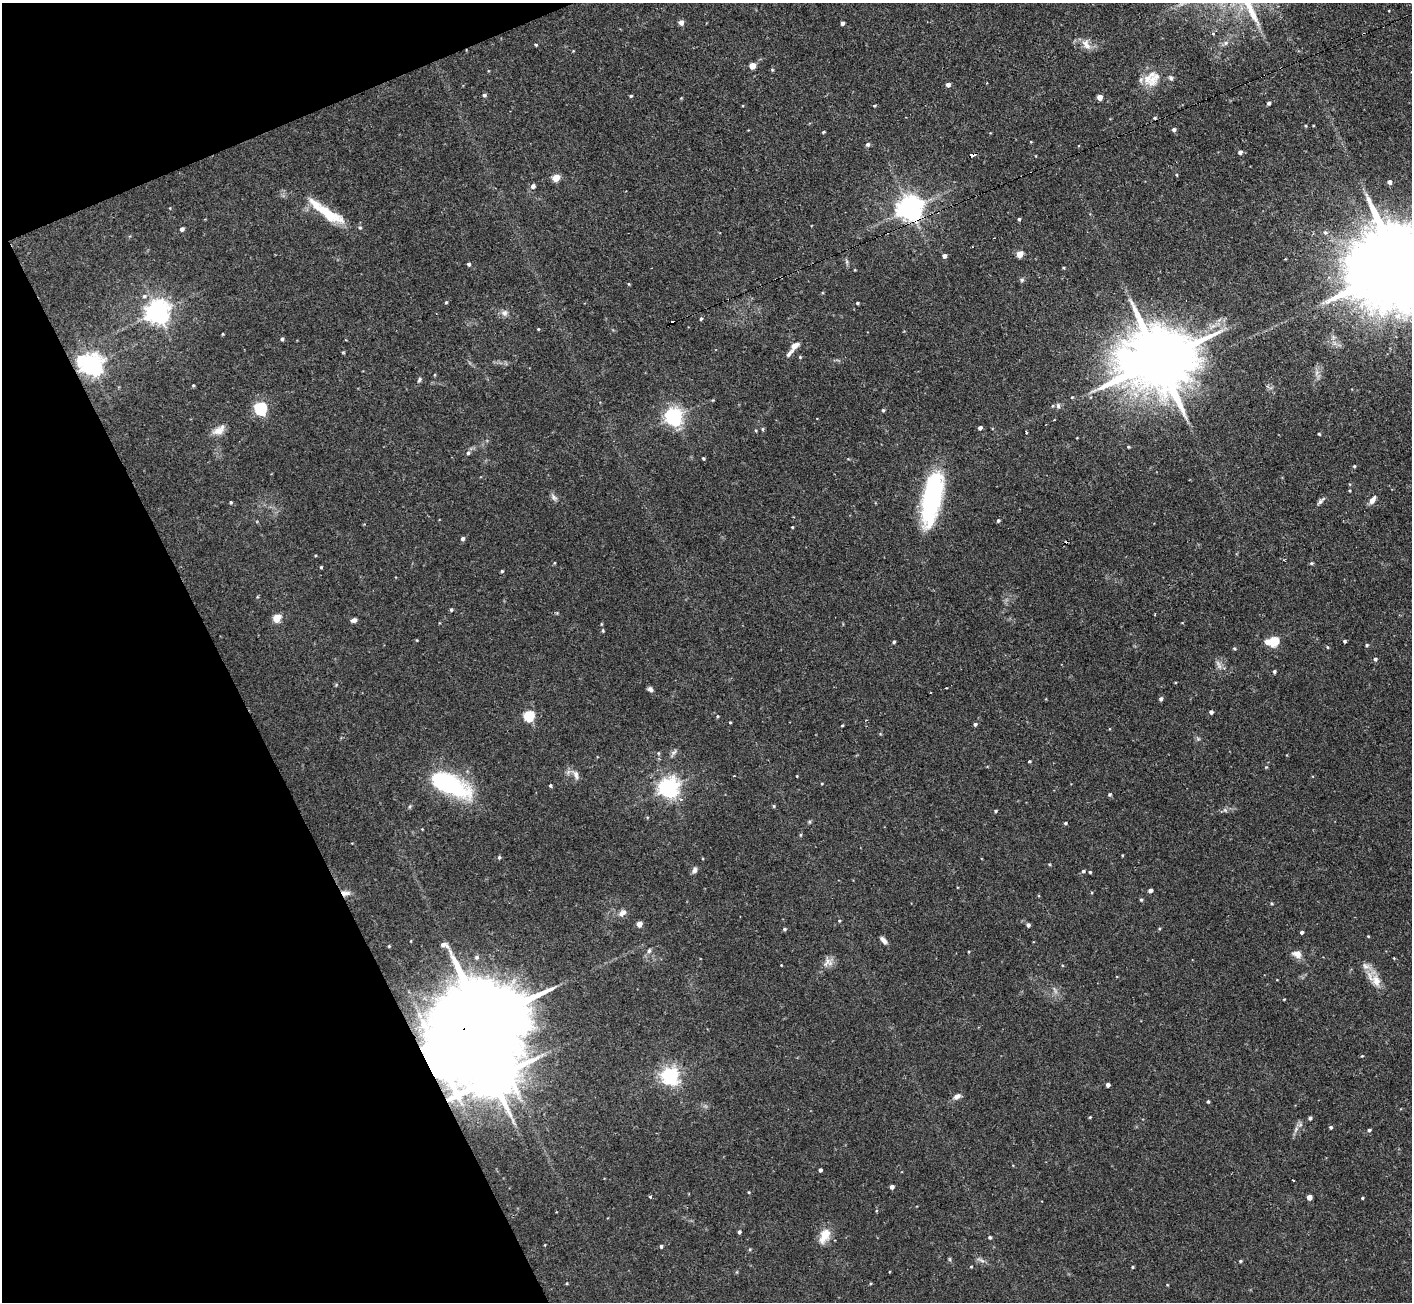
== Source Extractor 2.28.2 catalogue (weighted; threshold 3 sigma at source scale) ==
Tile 5 of 4 x 4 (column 1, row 2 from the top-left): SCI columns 1-1410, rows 2745-4044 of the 5641 x 5624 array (HDU 1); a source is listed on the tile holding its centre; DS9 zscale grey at full resolution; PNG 1414 x 1304 px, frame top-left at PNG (2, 3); no overlay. Shown black and unused: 20% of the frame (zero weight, under 2 of 3 exposures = <1% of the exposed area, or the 3 px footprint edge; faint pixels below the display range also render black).
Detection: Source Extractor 2.28.2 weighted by HDU 2 'WHT'; one run over the whole footprint, this tile lists its part. Background 0.094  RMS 0.0058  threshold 0.0261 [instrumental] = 3 sigma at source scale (4.5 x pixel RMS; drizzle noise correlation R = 1.50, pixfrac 1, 0.05/0.05 arcsec/px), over >= 5 px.
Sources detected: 192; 4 inside a brighter object's white glare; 4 cosmic-ray / hot-pixel residue — not listed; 5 inside a brighter listed object's ellipse — not listed separately; the other 179 listed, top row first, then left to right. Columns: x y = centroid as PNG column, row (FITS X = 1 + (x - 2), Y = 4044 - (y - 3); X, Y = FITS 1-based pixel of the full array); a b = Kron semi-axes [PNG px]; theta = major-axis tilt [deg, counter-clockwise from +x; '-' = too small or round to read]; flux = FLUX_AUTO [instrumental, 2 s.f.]
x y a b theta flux
681 22 5 5 - 2.8
842 23 4 3 - 1.7
1213 33 3 3 - 3.2
1226 43 8 6 1 1.7
536 45 3 3 - 0.71
1086 45 14 8 -55 4.5
752 66 5 4 - 7.5
772 70 5 4 - 0.63
1171 78 7 6 - 1.4
1153 79 26 13 52 10
986 83 3 2 - 0.74
948 85 4 4 - 2.6
484 95 5 4 - 1.2
631 96 4 3 - 0.67
1099 97 4 4 - 4.9
681 98 4 4 - 0.45
1269 103 4 4 - 1.4
874 106 4 4 - 0.57
1305 126 4 4 - 0.61
1174 129 5 4 - 1.5
823 132 4 3 - 0.61
1031 142 4 3 - 0.42
868 145 5 5 - 1.4
1240 152 4 4 - 1.9
972 155 6 3 11 5
1176 175 4 3 - 0.49
556 178 5 4 - 13
1389 182 4 4 - 2
533 186 5 5 - 2.1
910 208 8 7 - 610
329 216 41 15 -20 18
1019 219 4 3 - 0.81
182 229 4 4 - 1.7
1325 232 7 6 - 1.5
1020 254 5 4 - 10
944 256 4 4 - 1.9
847 262 7 4 -72 1
469 264 4 4 - 1.2
1398 267 39 19 20 16000
1063 268 4 3 - 0.6
1022 280 6 5 - 1
629 284 5 3 - 0.52
144 296 6 5 - 1.3
446 302 4 4 - 0.62
857 303 3 3 - 0.69
157 312 8 7 - 500
504 313 9 9 - 2.5
1398 316 10 9 - 4.8
701 319 4 4 - 0.86
538 329 3 3 - 0.51
222 334 4 3 - 0.51
282 339 4 4 - 1.1
794 346 10 6 45 4.5
789 354 11 5 50 1.8
800 357 4 4 - 0.63
1158 360 22 16 18 6600
91 364 7 7 - 430
419 380 8 4 61 1.1
193 385 4 4 - 0.63
1072 397 4 3 - 0.47
713 400 5 3 - 0.48
1058 406 7 5 -86 1.5
260 408 6 6 - 80
883 410 4 4 - 0.73
674 416 6 6 - 230
980 428 5 4 - 1.7
762 429 5 3 - 0.67
219 431 16 10 25 5.2
1027 432 3 2 - 0.87
1319 434 4 3 - 0.53
1128 447 4 3 - 0.62
468 453 6 5 - 1.4
703 458 3 3 - 0.72
1354 466 4 3 - 0.66
1349 490 3 3 - 0.54
554 497 10 6 -45 1.9
931 497 60 20 78 66
1372 500 10 6 55 3.3
1321 501 13 4 45 1.7
231 502 4 4 - 0.71
998 521 4 4 - 0.9
792 527 3 3 - 0.5
463 538 4 4 - 1.5
1311 563 5 4 - 0.82
321 567 3 3 - 0.64
502 571 3 3 - 0.68
451 610 4 4 - 0.7
277 618 5 5 - 18
354 620 6 5 - 2.1
601 624 5 3 - 0.48
603 631 5 4 - 0.57
417 640 4 3 - 0.44
1273 641 5 5 - 34
1344 641 4 3 - 0.94
894 642 4 3 - 0.91
1267 642 5 5 - 5.5
1367 645 4 3 - 0.79
1327 647 4 4 - 0.56
1234 648 5 4 - 0.75
1375 659 5 4 - 1.2
1219 665 14 4 -59 2.2
1274 671 4 4 - 1
650 689 7 5 -25 1.6
1161 699 5 4 - 1.4
1211 712 4 4 - 1.6
529 716 5 5 - 49
717 716 4 4 - 0.6
730 722 3 2 - 0.49
975 724 4 4 - 0.98
842 726 4 3 - 0.48
674 752 11 5 43 1.7
658 753 5 3 - 0.61
1029 761 3 2 - 0.55
1266 767 4 4 - 0.51
576 775 14 7 -69 3
822 783 4 3 - 0.5
450 785 49 20 -26 59
550 785 4 4 - 0.87
669 787 7 7 - 350
1109 794 4 4 - 0.86
681 799 5 4 - 1.3
774 806 4 4 - 0.68
1225 810 7 4 -45 1
996 811 4 3 - 0.7
1065 823 4 3 - 0.81
422 829 3 3 - 0.35
800 835 5 3 - 0.65
1122 855 4 3 - 0.45
499 857 5 4 - 0.8
694 870 8 6 76 2
1083 871 4 4 - 0.86
1090 872 3 3 - 0.66
1150 890 4 4 - 2.4
346 893 13 7 -1 3.1
1141 900 5 4 - 0.72
1271 903 4 3 - 0.61
622 913 11 7 33 3.2
839 921 4 3 - 0.56
639 924 4 4 - 5.3
1028 925 4 4 - 1.4
784 929 5 4 - 0.92
1301 932 4 3 - 1.2
1368 936 4 3 - 0.46
883 940 9 5 -51 2.4
389 946 4 3 - 0.51
649 951 7 5 73 1.3
1297 954 12 9 -31 4.4
476 957 6 5 - 1.3
828 962 14 11 34 4
1375 980 27 11 -42 8.8
1055 991 10 4 -61 1.6
1284 999 3 2 - 0.43
483 1021 32 18 21 13000
1362 1056 3 3 - 0.46
670 1076 6 6 - 230
1108 1085 4 4 - 1.9
957 1096 10 7 31 2.8
1208 1102 4 3 - 0.7
1090 1117 4 3 - 0.53
1310 1118 4 4 - 1.3
1331 1127 4 4 - 0.92
1296 1129 11 4 57 2
1369 1130 4 4 - 1.1
820 1170 4 3 - 1.4
1293 1180 3 2 - 0.86
892 1187 4 4 - 2.2
749 1192 4 3 - 0.47
650 1197 4 4 - 0.64
1309 1197 4 4 - 4.8
1362 1198 3 3 - 0.63
739 1232 4 4 - 1.2
824 1235 15 9 65 11
990 1237 4 4 - 0.88
661 1246 4 3 - 0.96
981 1260 14 3 -24 1.6
1240 1261 4 3 - 0.75
971 1267 5 3 - 0.45
1132 1267 3 3 - 0.6
1167 1285 3 3 - 0.43
Overlapping masked pixels (flux is a lower limit): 4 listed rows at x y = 972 155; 910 208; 346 893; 483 1021
Isophote crosses this tile's border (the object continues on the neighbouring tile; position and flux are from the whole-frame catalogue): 1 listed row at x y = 1398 267